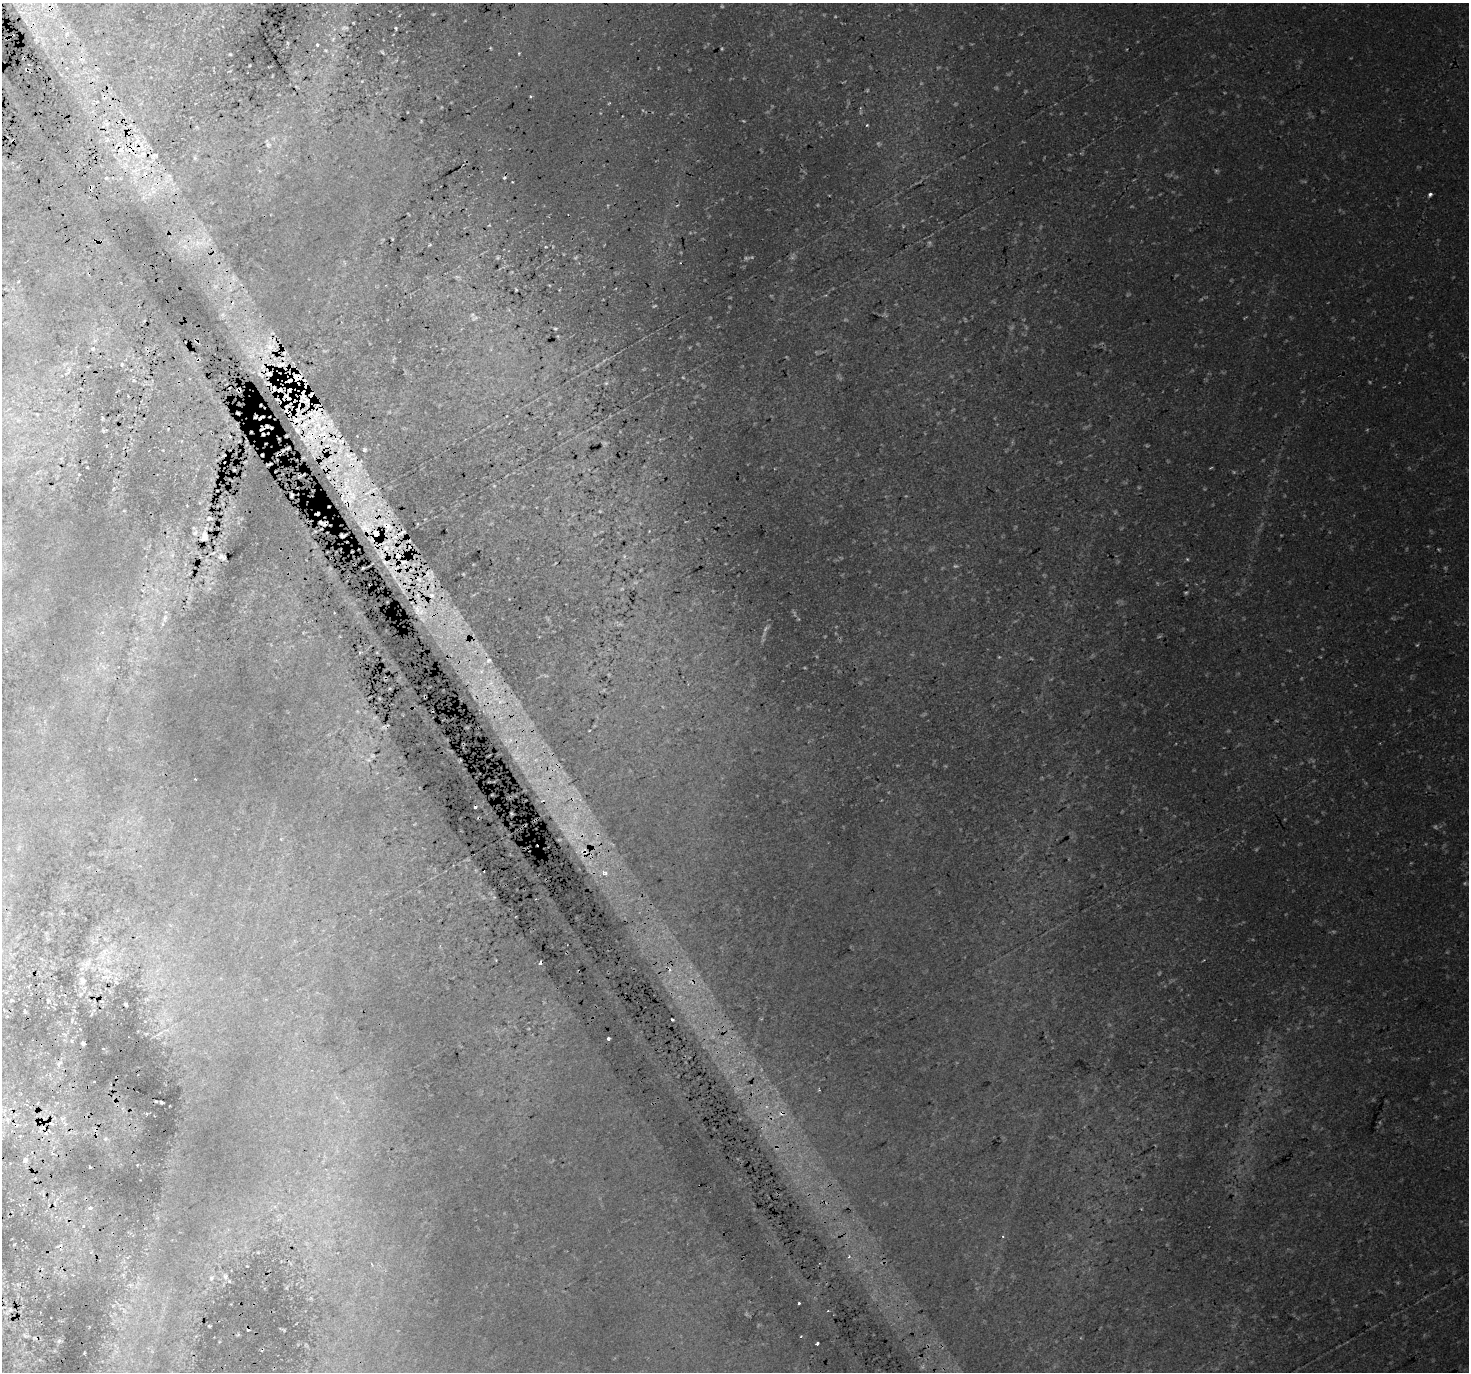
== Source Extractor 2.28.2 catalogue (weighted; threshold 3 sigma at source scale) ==
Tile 11 of 4 x 4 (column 3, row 3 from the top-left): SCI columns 2974-4440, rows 1569-2938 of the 5943 x 5816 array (HDU 1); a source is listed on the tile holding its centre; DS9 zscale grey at full resolution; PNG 1471 x 1374 px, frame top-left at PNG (2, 3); no overlay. Shown black and unused: <1% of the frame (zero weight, under 2 of 3 exposures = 3% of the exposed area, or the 3 px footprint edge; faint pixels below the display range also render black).
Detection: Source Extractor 2.28.2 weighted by HDU 2 'WHT'; one run over the whole footprint, this tile lists its part. Background 0.0633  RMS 0.015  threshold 0.0661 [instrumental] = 3 sigma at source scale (4.5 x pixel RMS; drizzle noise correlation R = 1.50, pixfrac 1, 0.0396/0.0396 arcsec/px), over >= 5 px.
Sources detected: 240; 57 too faint to see at this stretch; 41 cosmic-ray / hot-pixel residue — not listed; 26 inside a brighter listed object's ellipse — not listed separately; the other 116 listed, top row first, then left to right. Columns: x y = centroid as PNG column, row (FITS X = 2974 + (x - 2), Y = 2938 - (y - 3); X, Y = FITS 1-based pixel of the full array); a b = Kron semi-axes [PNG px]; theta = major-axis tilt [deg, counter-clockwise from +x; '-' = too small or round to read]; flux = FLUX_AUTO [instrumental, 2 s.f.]
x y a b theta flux
345 28 12 7 -1 6.9
396 28 4 3 - 2
66 34 8 3 71 3.8
333 39 8 5 54 4.2
317 45 4 3 - 2
490 48 3 3 - 1.4
326 50 7 5 -21 2.6
382 52 7 4 -49 2.3
519 53 3 3 - 1.4
230 54 3 3 - 1.4
67 68 4 4 - 4.5
530 96 4 3 - 1.6
107 124 11 5 25 7.4
867 125 4 3 - 2.1
268 145 9 8 - 4.9
131 149 11 9 28 28
141 155 27 8 15 28
195 158 7 4 -89 2.4
145 175 6 6 - 10
106 178 6 3 1 2.2
1430 194 5 4 - 5.2
677 205 5 3 - 1.4
199 243 14 4 -9 9
457 277 9 4 -13 3
18 282 3 2 - 1.4
516 289 3 2 - 1.5
475 318 12 6 24 5.3
269 347 25 14 68 45
93 349 7 5 -14 3.3
122 364 7 5 -89 2.9
281 364 17 7 9 21
69 369 9 6 60 6.2
261 375 16 7 -41 12
297 377 14 8 -9 22
134 380 6 5 - 2.9
239 390 3 3 - 2.5
312 394 9 6 73 5.7
286 397 14 10 -36 25
37 414 5 3 - 1
102 418 7 3 82 1.8
319 427 58 30 14 150
168 429 3 3 - 1
103 431 5 4 - 1.8
230 437 2 2 - 1.5
349 455 24 13 22 41
234 470 3 2 - 1.3
336 470 15 9 38 24
351 494 28 19 -71 91
209 518 10 6 1 4.5
325 523 8 5 32 4.3
367 527 26 24 -90 83
402 533 22 6 28 16
204 536 17 11 82 16
342 536 5 3 - 3.9
386 548 11 11 - 27
172 555 7 5 46 3.8
398 555 13 10 -49 28
222 557 10 8 -21 5.5
386 562 16 9 -11 21
431 575 22 10 82 25
209 588 7 4 1 3
419 599 38 9 -66 58
334 613 2 2 - 1.1
165 618 11 7 63 7.2
360 652 3 2 - 1.9
489 660 9 7 29 7.9
481 671 8 7 - 8.2
500 702 12 6 8 12
383 727 7 4 18 3
510 740 7 4 90 5.1
535 760 6 6 - 5.3
195 779 3 2 - 1.1
281 839 5 4 - 1.6
584 851 15 13 -24 29
605 873 12 7 -31 14
104 951 13 7 70 12
87 963 17 10 38 13
106 971 14 8 -3 13
82 981 12 10 -66 8.1
81 994 7 5 59 2.7
147 999 7 4 -14 2.5
11 1000 6 3 71 1.7
48 1001 5 3 - 1.8
25 1011 4 2 - 1.7
672 1019 3 3 - 8.1
160 1033 13 3 36 4.6
608 1039 3 3 - 12
72 1041 5 3 - 1.3
83 1043 4 3 - 2.9
59 1064 11 6 53 4.4
94 1082 2 2 - 0.87
819 1090 3 3 - 1.3
161 1102 4 3 - 2.1
781 1113 10 8 -2 11
8 1120 10 6 83 6.1
65 1124 8 5 -54 4.6
105 1139 5 5 - 2.6
25 1160 7 6 - 4.9
90 1167 3 2 - 1.8
90 1208 6 6 - 3.8
83 1226 4 3 - 1.7
258 1252 6 3 18 1.5
290 1263 8 3 -45 1.9
372 1264 4 3 - 1.6
225 1276 8 7 - 5
211 1278 8 6 65 4.3
130 1285 6 6 - 3.7
799 1303 3 3 - 8.8
10 1310 6 5 - 1.9
124 1311 10 6 -68 6
209 1326 4 3 - 1.2
238 1335 6 3 20 1.6
25 1336 10 4 -19 2.5
801 1336 3 2 - 1.1
59 1341 7 5 45 2.8
817 1343 4 3 - 5.7
Overlapping masked pixels (flux is a lower limit): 23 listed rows (the first 20) at x y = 131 149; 141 155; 145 175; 269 347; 281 364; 261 375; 297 377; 239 390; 312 394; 286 397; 319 427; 336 470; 351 494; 325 523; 367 527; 402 533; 342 536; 398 555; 222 557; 386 562
Unlisted compact peaks at least as high as the median listed source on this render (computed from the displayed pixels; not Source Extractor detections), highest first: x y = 284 1330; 433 14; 84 1353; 849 1256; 430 244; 805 668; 649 531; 1256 849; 137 1165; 572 831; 286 1287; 399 16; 147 1114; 496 960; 559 290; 473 564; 33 35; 817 205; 1204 960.